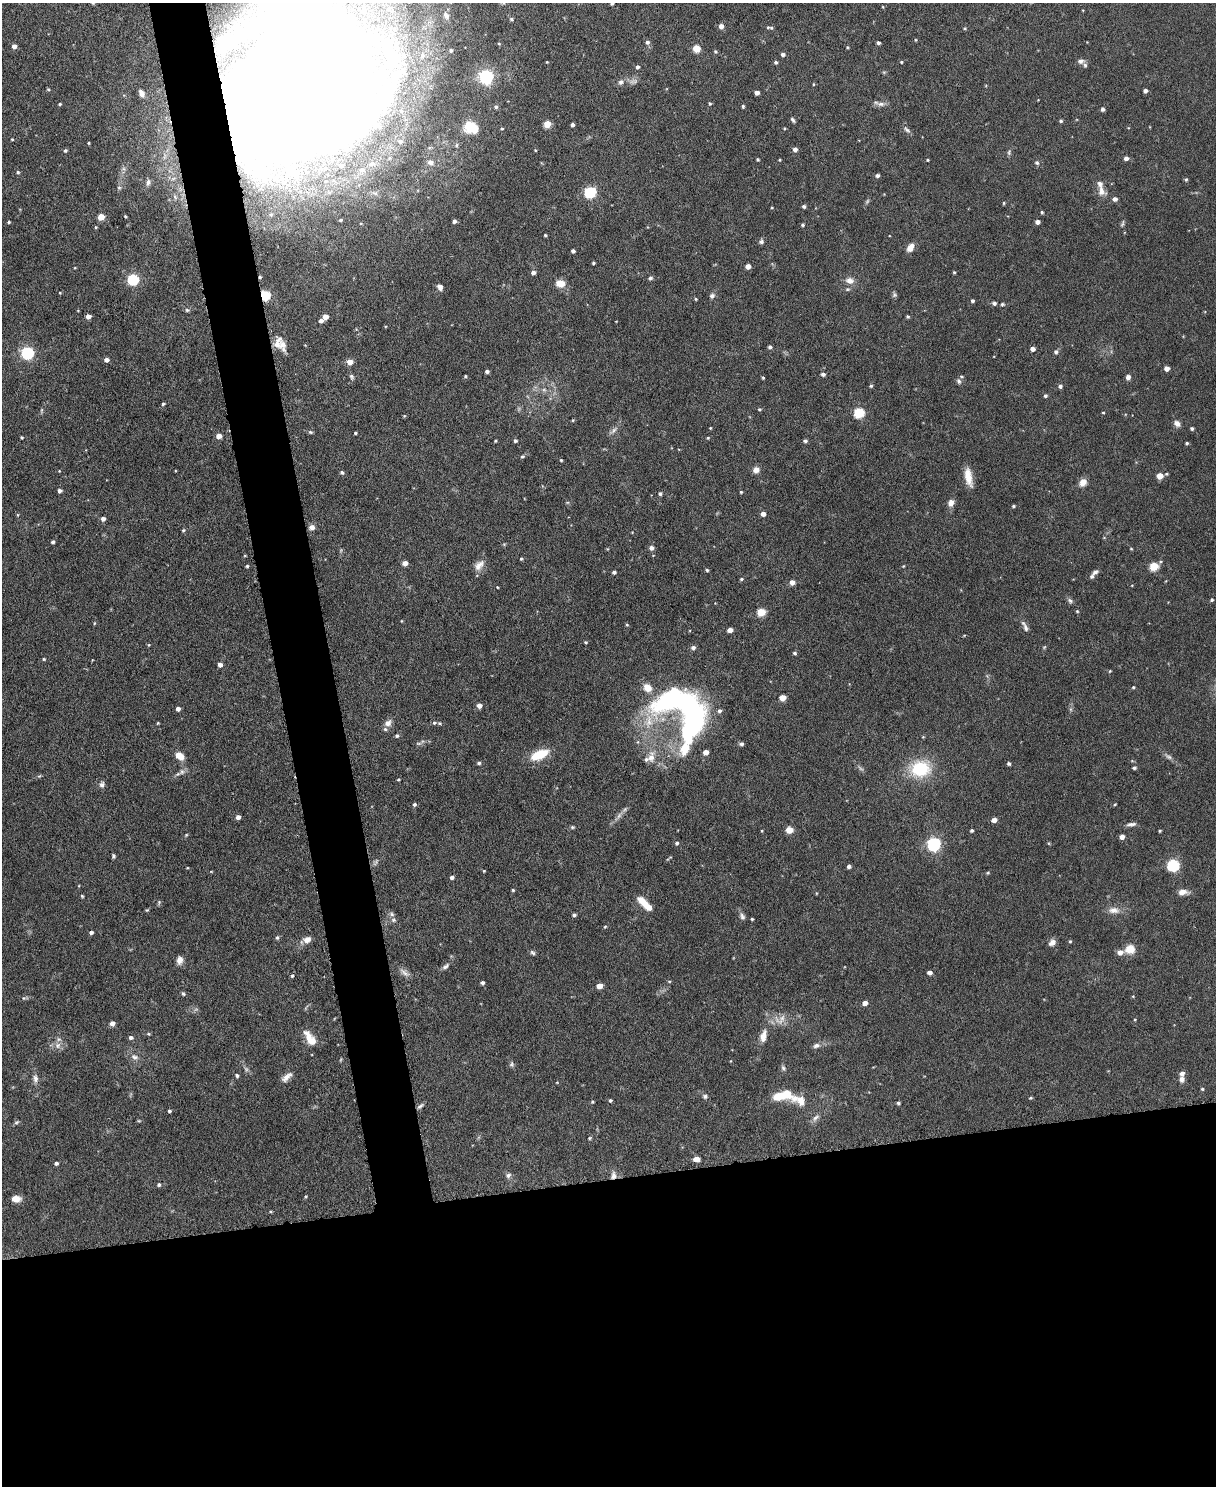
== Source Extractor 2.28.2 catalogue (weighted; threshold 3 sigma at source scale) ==
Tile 11 of 4 x 3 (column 3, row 3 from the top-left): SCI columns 2431-3644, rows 135-1618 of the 4863 x 4840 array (HDU 1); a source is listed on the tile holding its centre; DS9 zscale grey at full resolution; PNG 1218 x 1488 px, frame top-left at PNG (2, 3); no overlay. Shown black and unused: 24% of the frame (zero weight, under 3 of 6 exposures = <1% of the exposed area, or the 3 px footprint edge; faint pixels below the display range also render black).
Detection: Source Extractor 2.28.2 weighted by HDU 2 'WHT'; one run over the whole footprint, this tile lists its part. Background 0.124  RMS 0.0043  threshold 0.0176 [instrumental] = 3 sigma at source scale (4.09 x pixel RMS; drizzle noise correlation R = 1.36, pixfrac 0.8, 0.05/0.05 arcsec/px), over >= 5 px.
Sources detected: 343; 7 too faint to see at this stretch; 4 inside a brighter object's white glare — not listed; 16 inside a brighter listed object's ellipse — not listed separately; the other 316 listed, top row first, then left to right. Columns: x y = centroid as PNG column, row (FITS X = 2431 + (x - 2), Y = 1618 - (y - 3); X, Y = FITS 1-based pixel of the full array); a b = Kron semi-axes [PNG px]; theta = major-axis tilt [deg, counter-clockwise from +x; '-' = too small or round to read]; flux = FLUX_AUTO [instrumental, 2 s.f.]
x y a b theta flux
93 3 3 3 - 0.56
612 3 4 3 - 0.78
446 15 11 7 -61 1.9
511 19 5 4 - 0.7
721 26 4 4 - 2.6
768 27 5 4 - 0.53
965 28 4 4 - 0.45
915 40 4 3 - 0.33
647 42 6 5 - 1.1
1087 42 2 2 - 0.2
499 43 4 4 - 0.43
878 43 4 3 - 0.86
14 46 4 4 - 2.4
847 47 4 3 - 0.4
696 49 5 5 - 10
451 50 3 3 - 0.71
715 52 5 4 - 0.59
783 55 4 4 - 1.1
422 56 7 6 - 1.6
1081 61 10 6 10 1.4
547 62 3 3 - 0.33
776 62 4 4 - 0.77
901 62 4 3 - 0.45
637 67 4 4 - 0.98
884 72 6 3 17 0.44
486 77 6 6 - 97
621 82 8 6 45 1.5
305 84 120 92 49 2000
814 84 4 3 - 0.35
1145 91 4 4 - 1.7
141 93 10 6 -66 2.2
757 93 4 4 - 2.3
710 103 4 3 - 0.56
60 104 4 3 - 0.56
881 104 12 6 -4 1.9
743 106 4 3 - 0.53
496 107 5 4 - 0.78
1102 109 4 4 - 1.1
793 120 6 4 -58 0.81
1061 121 4 4 - 0.69
547 124 5 4 - 8.7
572 125 4 3 - 1.1
471 127 12 9 -26 9.1
502 129 3 3 - 0.47
907 130 12 6 -42 1.2
12 139 3 3 - 0.37
400 141 7 6 - 1.4
89 143 3 3 - 0.37
795 149 4 4 - 1.7
65 150 4 4 - 0.77
535 150 3 3 - 0.3
1009 153 8 5 71 0.82
1126 158 5 4 - 1.7
758 159 3 3 - 0.6
780 160 4 3 - 0.35
928 160 3 3 - 0.4
430 162 9 7 -27 2.1
1037 163 6 5 - 0.87
372 164 13 7 5 3.1
362 170 11 9 21 3.2
18 172 4 4 - 0.61
877 175 4 4 - 1.1
1186 179 5 4 - 0.55
148 182 9 5 79 1.3
119 188 5 5 - 0.64
1101 191 13 10 -53 3.1
590 192 6 5 - 45
1115 199 5 4 - 1.7
1004 203 4 4 - 0.45
804 206 4 4 - 0.85
772 207 4 3 - 0.35
1042 212 3 3 - 0.57
271 214 6 6 - 0.96
125 216 3 3 - 0.42
101 217 5 4 - 8.5
341 220 3 3 - 0.56
454 221 4 4 - 1.2
9 222 3 3 - 0.56
1038 222 4 4 - 1.9
1122 224 10 4 75 0.81
802 225 4 4 - 0.59
96 227 4 4 - 0.4
545 235 3 3 - 0.5
761 241 7 6 - 1
910 248 8 6 52 4
573 251 4 4 - 1.1
593 263 3 3 - 0.62
748 266 4 4 - 2.7
533 272 5 4 - 1.3
954 272 3 3 - 0.43
260 277 4 4 - 0.69
650 278 6 5 - 0.8
133 279 5 5 - 39
850 281 11 8 -12 2.8
560 283 8 6 -7 6.3
440 287 7 6 - 1.7
60 293 3 3 - 0.34
265 295 5 5 - 29
894 295 7 6 - 0.82
712 296 7 6 - 1.3
696 299 4 3 - 0.41
972 301 4 4 - 0.81
994 303 5 5 - 1
1002 304 6 4 2 0.58
187 310 5 5 - 0.65
88 316 4 4 - 2.8
908 316 4 4 - 0.63
325 317 4 4 - 4
321 321 5 4 - 1.4
278 343 19 10 73 4.3
770 347 4 4 - 0.98
1033 349 4 4 - 2.1
1056 352 5 5 - 0.98
27 353 6 6 - 61
106 360 4 4 - 2.2
350 362 5 5 - 4
1167 368 4 4 - 2.7
487 371 4 4 - 1
823 374 5 4 - 1.2
465 376 4 3 - 0.46
351 377 8 6 -69 0.97
1128 377 5 5 - 1.4
763 378 4 3 - 0.46
959 381 8 5 -62 0.9
871 386 4 4 - 0.61
1060 386 5 4 - 0.95
544 390 6 6 - 1
1045 396 4 4 - 0.75
163 404 4 4 - 0.66
759 409 5 4 - 0.52
41 410 8 4 81 0.58
859 413 5 5 - 30
1103 413 4 2 - 0.37
404 416 5 4 - 0.4
573 420 4 4 - 0.41
1177 423 9 7 -36 1.8
710 428 3 3 - 0.39
1192 428 4 4 - 0.8
613 430 15 5 43 1.6
310 432 6 5 - 0.68
355 433 3 3 - 0.52
218 436 4 4 - 3.5
22 437 3 3 - 0.48
708 438 4 4 - 0.4
495 441 3 3 - 0.44
515 441 4 4 - 0.81
805 441 4 4 - 0.93
1187 443 3 3 - 0.62
522 456 5 4 - 0.69
561 460 3 3 - 0.47
756 470 8 8 - 2.1
342 472 5 5 - 0.84
1166 474 4 4 - 0.44
1160 476 5 4 - 5.9
968 477 23 8 -79 5.6
1083 482 9 7 46 3
59 491 4 4 - 1.4
741 492 3 3 - 0.46
660 494 5 4 - 0.78
951 503 8 7 - 2.6
1014 506 5 4 - 0.59
763 514 5 4 - 2
17 515 5 3 - 0.4
103 519 4 4 - 1.9
312 527 6 6 - 2.1
183 530 5 4 - 0.59
53 542 4 4 - 0.84
651 548 5 5 - 1.6
1131 549 4 3 - 0.34
245 556 4 3 - 0.3
521 559 4 3 - 0.47
405 563 4 4 - 3
479 565 16 9 46 3.2
247 566 3 3 - 0.61
903 566 4 4 - 0.34
1154 566 5 5 - 17
707 570 4 4 - 0.56
614 572 4 4 - 0.96
1095 572 8 5 25 1.1
741 579 5 4 - 0.59
792 582 6 6 - 2
497 587 3 2 - 0.31
1212 600 4 4 - 0.65
1070 601 8 6 -56 1
1077 611 5 4 - 0.42
761 612 5 5 - 14
402 621 4 3 - 0.3
94 623 4 4 - 0.42
627 625 4 4 - 0.44
1025 626 17 6 -64 1.8
730 630 4 4 - 2.7
586 642 3 3 - 0.48
149 645 5 3 - 0.34
1044 647 6 4 45 0.48
693 648 6 5 - 1.3
795 653 5 4 - 0.66
44 659 4 4 - 0.47
92 660 4 2 - 0.29
220 665 4 4 - 2.1
1110 671 4 3 - 0.38
1133 687 4 3 - 0.52
783 698 5 4 - 5.6
479 706 5 5 - 2.4
688 707 47 34 -38 71
178 709 4 4 - 1.7
649 722 20 11 76 7.9
158 723 3 3 - 0.38
388 723 9 8 - 2.4
434 723 5 5 - 0.77
440 723 5 4 - 0.58
397 736 5 4 - 0.85
419 743 8 4 -8 0.77
741 744 6 4 -6 0.95
685 748 16 8 64 10
706 752 4 4 - 3.2
540 754 18 8 23 12
179 756 10 7 -42 4.4
1168 756 12 6 -34 1.4
651 757 17 9 80 4
479 763 5 4 - 0.79
1009 763 4 4 - 0.83
1134 768 4 4 - 0.84
920 769 23 18 9 21
182 772 9 6 -77 1.4
39 776 6 4 32 0.53
398 779 3 2 - 0.43
102 784 8 7 - 1.4
414 804 5 5 - 0.83
1115 804 4 3 - 0.35
625 809 11 5 45 1.4
238 817 4 4 - 2.3
994 820 5 4 - 2.7
1131 824 13 5 6 1.5
572 827 5 4 - 0.56
789 830 5 4 - 7.7
972 830 4 3 - 0.67
762 831 4 3 - 0.34
1159 831 3 3 - 0.46
186 835 5 3 - 0.39
1122 837 4 4 - 2.7
677 843 5 5 - 0.91
934 844 6 6 - 89
113 856 5 4 - 0.65
1173 865 6 5 - 49
849 866 4 4 - 1.2
187 868 3 2 - 0.32
484 871 4 3 - 0.36
988 873 5 4 - 0.49
452 877 4 4 - 1.4
513 890 3 3 - 0.51
1183 892 13 7 3 2.8
82 896 3 3 - 0.47
159 902 5 5 - 0.62
643 902 14 7 -43 5.8
147 910 4 3 - 0.42
1114 910 16 9 -5 3.2
392 914 8 5 -28 1.1
574 915 5 4 - 0.8
742 916 11 6 -62 1.4
752 919 3 3 - 0.55
393 920 8 6 -15 1.1
605 927 4 3 - 0.47
91 932 4 4 - 1.1
277 938 5 4 - 0.74
307 939 9 7 21 2.9
1070 941 4 4 - 0.45
1052 942 8 6 37 2.2
1130 949 12 11 - 4.6
533 953 7 5 -43 0.87
179 960 9 6 86 2.4
445 966 10 5 38 1.4
404 972 17 7 -37 2.2
929 972 4 4 - 1.9
292 976 4 4 - 0.52
669 981 5 3 - 0.4
482 983 4 4 - 1
599 986 5 4 - 4.5
183 994 6 4 -49 0.68
1133 996 4 3 - 0.31
24 998 6 4 16 0.62
865 1003 5 4 - 2.3
780 1019 19 14 16 5.3
112 1023 4 4 - 2.9
148 1034 5 4 - 0.48
763 1036 16 8 77 3.8
131 1037 5 5 - 1.1
310 1039 19 9 -56 6
58 1045 9 9 - 2.4
816 1045 10 6 14 1.6
134 1057 11 8 -23 2.1
512 1064 8 6 -84 0.91
783 1068 8 6 -70 0.99
237 1075 4 4 - 0.93
287 1077 15 7 40 2.6
35 1079 13 7 -89 2.1
1182 1079 7 6 - 1.9
1202 1089 4 4 - 0.54
786 1094 17 10 -36 7.8
705 1096 7 6 - 1
1031 1098 5 3 - 0.51
610 1100 4 4 - 0.68
592 1102 4 4 - 0.43
898 1103 4 4 - 0.72
421 1106 10 4 37 0.97
169 1111 3 3 - 0.8
816 1118 12 6 44 1.7
139 1121 6 3 -18 0.4
16 1122 7 5 27 0.74
589 1138 4 4 - 0.47
696 1159 7 5 -3 2.6
56 1163 4 4 - 0.98
508 1175 8 7 - 1.3
613 1175 11 7 87 2.2
159 1185 4 4 - 0.82
305 1196 5 3 - 0.46
16 1199 9 6 -1 3.7
Overlapping masked pixels (flux is a lower limit): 4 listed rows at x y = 305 84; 260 277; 265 295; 613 1175
Isophote crosses this tile's border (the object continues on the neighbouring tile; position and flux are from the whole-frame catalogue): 3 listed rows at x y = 93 3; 612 3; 305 84